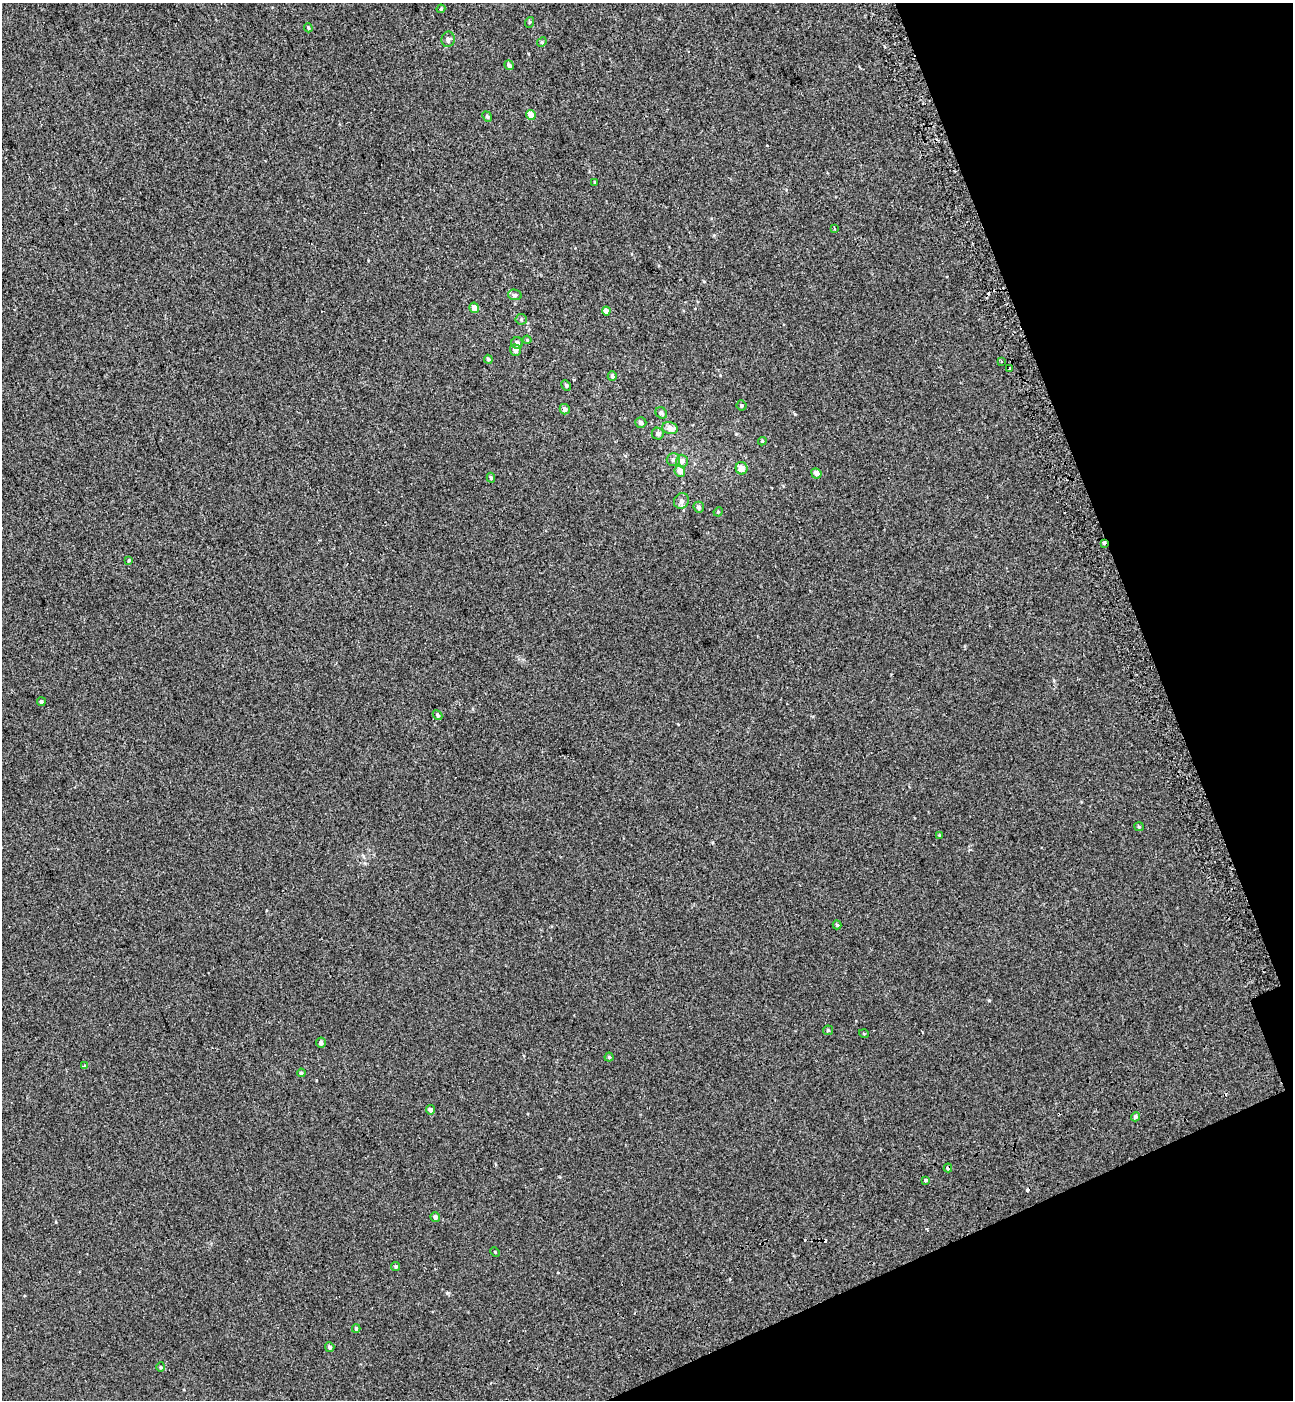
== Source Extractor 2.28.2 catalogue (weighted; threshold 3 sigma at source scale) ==
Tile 12 of 4 x 4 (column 4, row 3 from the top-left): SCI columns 4106-5396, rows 1499-2896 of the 5576 x 5797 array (HDU 1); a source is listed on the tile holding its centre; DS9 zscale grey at full resolution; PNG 1295 x 1402 px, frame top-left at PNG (2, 3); each listed source drawn as its Kron ellipse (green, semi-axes under 4 px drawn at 4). Shown black and unused: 17% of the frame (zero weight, under 2 of 3 exposures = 6% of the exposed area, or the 3 px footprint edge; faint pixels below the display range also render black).
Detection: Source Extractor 2.28.2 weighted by HDU 2 'WHT'; one run over the whole footprint, this tile lists its part. Background 0.00339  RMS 0.0079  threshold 0.0356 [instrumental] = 3 sigma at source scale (4.5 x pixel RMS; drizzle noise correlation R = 1.50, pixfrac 1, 0.0396/0.0396 arcsec/px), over >= 5 px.
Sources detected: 67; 6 cosmic-ray / hot-pixel residue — neither listed nor drawn; the other 61 listed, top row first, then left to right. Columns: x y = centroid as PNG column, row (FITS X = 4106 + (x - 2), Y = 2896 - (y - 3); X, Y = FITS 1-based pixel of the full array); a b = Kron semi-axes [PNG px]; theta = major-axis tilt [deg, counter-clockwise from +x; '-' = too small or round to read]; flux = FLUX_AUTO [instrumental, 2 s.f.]
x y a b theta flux
441 9 4 4 - 0.88
530 22 5 3 - 0.76
308 28 4 3 - 0.98
448 39 8 6 80 2.5
542 42 5 4 - 0.82
509 65 5 4 - 2.3
531 115 5 4 - 7.3
487 117 5 4 - 1.2
595 183 4 3 - 0.78
834 228 3 3 - 0.92
515 295 7 5 -11 1.6
474 308 5 4 - 4.8
606 311 4 4 - 4.9
521 319 5 5 - 1.3
527 340 4 3 - 0.74
517 343 6 5 - 2.7
515 350 5 5 - 3.6
488 359 4 4 - 1.7
1001 361 4 2 - 0.69
1010 368 3 3 - 4.8
612 376 5 4 - 1.4
566 385 5 4 - 1.1
742 405 5 5 - 1.3
565 409 5 5 - 3
661 413 6 5 - 1.4
641 423 5 5 - 2.1
670 428 8 6 -14 4.8
658 434 6 6 - 2.1
762 441 4 4 - 0.95
673 460 6 6 - 2.1
682 461 6 6 - 3.3
742 468 6 6 - 5.7
680 471 6 5 - 5.9
816 473 5 5 - 4.2
491 478 5 3 - 1.1
681 501 8 7 - 2.5
699 507 5 5 - 2.4
718 512 5 4 - 0.74
1104 543 3 3 - 9.4
129 560 4 3 - 0.71
41 702 4 4 - 1.8
437 715 5 4 - 1.1
1139 827 5 4 - 0.88
940 836 4 3 - 0.9
837 925 4 4 - 1.1
828 1030 5 5 - 0.93
864 1034 5 3 - 0.61
321 1043 5 5 - 2.1
609 1057 4 4 - 1
84 1066 3 3 - 1.1
301 1073 4 4 - 1.4
430 1110 4 4 - 2.6
1135 1117 4 4 - 2.1
948 1168 4 3 - 10
925 1180 3 3 - 7.9
435 1217 5 4 - 2.6
495 1252 5 3 - 0.69
396 1266 4 4 - 1.2
356 1329 4 3 - 1.1
330 1347 5 4 - 1.7
161 1367 4 4 - 0.86
Overlapping masked pixels (flux is a lower limit): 2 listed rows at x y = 1104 543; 948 1168
Unlisted compact peaks at least as high as the median listed source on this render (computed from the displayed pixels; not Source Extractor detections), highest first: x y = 447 1293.